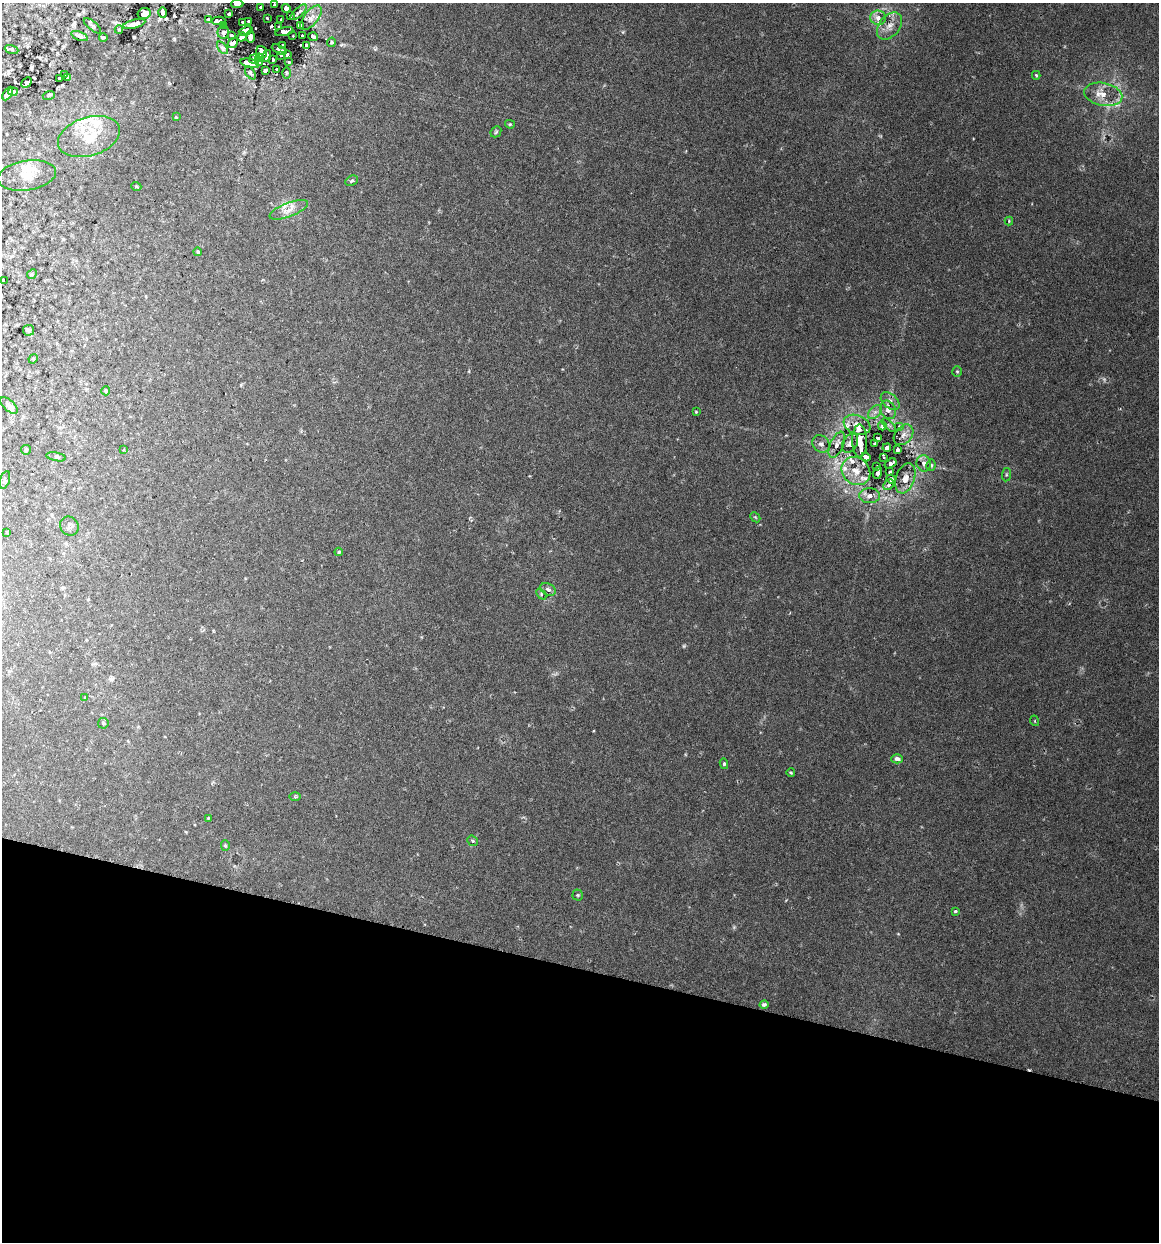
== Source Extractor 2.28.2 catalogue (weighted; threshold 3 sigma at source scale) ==
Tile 15 of 4 x 4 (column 3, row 4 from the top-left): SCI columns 2489-3645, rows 15-1254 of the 5096 x 4990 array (HDU 1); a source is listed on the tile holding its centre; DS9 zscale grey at full resolution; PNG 1161 x 1244 px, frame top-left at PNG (2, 3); each listed source drawn as its Kron ellipse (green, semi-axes under 4 px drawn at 4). Shown black and unused: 22% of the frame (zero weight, under 3 of 6 exposures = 3% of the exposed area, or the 3 px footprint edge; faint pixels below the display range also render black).
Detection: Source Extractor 2.28.2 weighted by HDU 2 'WHT'; one run over the whole footprint, this tile lists its part. Background 0.0297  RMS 0.0032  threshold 0.0131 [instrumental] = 3 sigma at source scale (4.09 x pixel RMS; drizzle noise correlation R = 1.36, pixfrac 0.8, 0.05/0.05 arcsec/px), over >= 5 px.
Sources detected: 161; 3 too faint to see at this stretch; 5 cosmic-ray / hot-pixel residue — neither listed nor drawn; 17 inside a brighter listed object's ellipse — not listed separately; the other 136 listed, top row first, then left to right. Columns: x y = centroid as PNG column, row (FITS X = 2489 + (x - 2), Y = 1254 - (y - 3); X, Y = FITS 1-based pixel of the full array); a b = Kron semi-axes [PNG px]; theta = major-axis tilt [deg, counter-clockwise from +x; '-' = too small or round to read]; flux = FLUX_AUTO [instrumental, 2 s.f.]
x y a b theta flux
237 4 6 3 1 1.3
274 5 3 2 - 0.52
261 7 3 3 - 0.38
286 9 4 4 - 1.5
163 12 5 4 - 0.98
299 12 10 2 44 0.41
144 13 6 5 - 1.6
229 14 3 3 - 0.4
290 15 3 2 - 0.34
267 18 3 3 - 0.78
311 18 14 7 52 1.6
878 18 8 7 - 1.8
208 19 4 3 - 0.25
281 20 3 3 - 0.65
219 21 7 4 1 1.4
249 21 3 3 - 0.4
242 22 3 2 - 0.47
134 24 11 3 15 1.3
92 26 11 3 -40 0.51
224 26 4 3 - 0.45
279 26 3 3 - 0.79
300 26 4 3 - 0.58
890 26 15 10 51 2.7
119 30 4 4 - 0.32
246 31 7 4 19 0.98
223 32 6 5 - 0.5
284 32 9 4 14 10
231 35 2 2 - 0.32
80 36 9 4 -22 0.72
250 36 6 4 84 2.1
293 36 2 2 - 0.36
302 36 3 3 - 0.62
103 37 4 2 - 0.39
242 37 4 3 - 1
313 37 5 3 - 0.78
331 42 4 3 - 0.35
233 43 6 4 39 0.77
282 45 3 3 - 0.46
306 45 3 2 - 0.3
222 48 7 4 -52 0.48
12 49 7 3 -19 0.39
279 50 8 3 -27 1
262 52 6 5 - 2.7
287 54 3 3 - 0.46
281 55 3 3 - 0.36
266 56 6 3 72 0.96
259 58 4 3 - 0.73
254 59 5 3 - 0.59
273 59 3 2 - 0.3
289 62 3 2 - 0.18
250 63 9 4 -14 1.7
260 63 4 3 - 0.57
265 70 4 3 - 0.41
277 70 3 2 - 0.33
250 73 7 3 -56 0.47
286 73 5 3 - 0.32
65 75 3 2 - 0.28
1036 75 4 3 - 0.38
67 77 4 3 - 0.33
60 79 3 3 - 0.98
26 82 6 4 44 1.2
13 91 4 3 - 0.57
8 93 7 3 60 1.1
1103 94 19 11 -11 4.6
49 95 6 3 18 0.29
176 117 3 3 - 0.23
510 124 5 4 - 0.33
496 132 6 4 45 0.44
89 137 32 19 17 10
27 175 29 15 9 5.3
352 181 6 5 - 0.65
136 186 5 3 - 0.3
289 210 20 7 21 2.6
1009 221 4 4 - 0.3
198 252 4 4 - 0.52
32 274 5 4 - 0.37
3 281 3 2 - 0.26
28 330 5 5 - 0.64
33 359 5 4 - 0.28
957 371 5 4 - 0.41
106 391 4 4 - 0.66
890 401 11 7 -41 1.5
9 405 11 5 -43 0.99
888 410 9 7 -62 1.7
696 412 3 2 - 0.24
875 412 8 5 44 1
857 425 14 9 -21 2.4
889 425 9 3 -45 0.38
882 426 4 4 - 0.44
899 426 5 4 - 0.34
903 435 12 8 49 1.8
878 438 3 3 - 0.53
859 441 16 7 -89 2.9
850 443 10 7 57 1.2
821 444 9 8 - 1.3
875 444 3 3 - 0.65
837 445 14 6 66 1.9
887 448 4 4 - 4.1
26 450 5 5 - 0.34
123 450 3 2 - 0.21
897 450 4 3 - 0.74
56 457 10 3 -11 0.44
866 457 4 3 - 2.7
883 457 3 2 - 0.4
890 463 6 4 33 2.2
924 463 8 7 - 1.4
931 465 6 4 78 0.52
877 466 3 3 - 0.73
856 471 15 13 -41 4.4
890 472 3 2 - 0.3
878 473 6 3 73 1.6
1006 475 7 4 84 0.43
905 478 16 9 71 2.7
891 479 5 4 - 0.64
5 480 9 5 72 0.64
889 485 6 4 45 0.59
870 496 10 7 -1 1.7
755 517 6 4 -44 0.35
69 526 10 9 - 1
7 532 3 2 - 0.25
339 552 4 3 - 0.38
548 589 8 5 -28 0.88
541 594 6 4 -47 0.43
85 697 4 4 - 0.23
1035 721 5 3 - 0.26
103 723 5 5 - 0.51
897 759 5 4 - 1.5
724 764 5 4 - 0.43
791 773 4 3 - 0.32
295 797 6 3 1 0.34
208 818 4 3 - 0.22
472 841 5 4 - 0.56
225 845 5 4 - 0.41
578 895 5 5 - 0.39
955 911 4 3 - 0.3
764 1004 4 4 - 0.75
Isophote crosses this tile's border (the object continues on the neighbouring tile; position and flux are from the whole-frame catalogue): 1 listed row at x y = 237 4